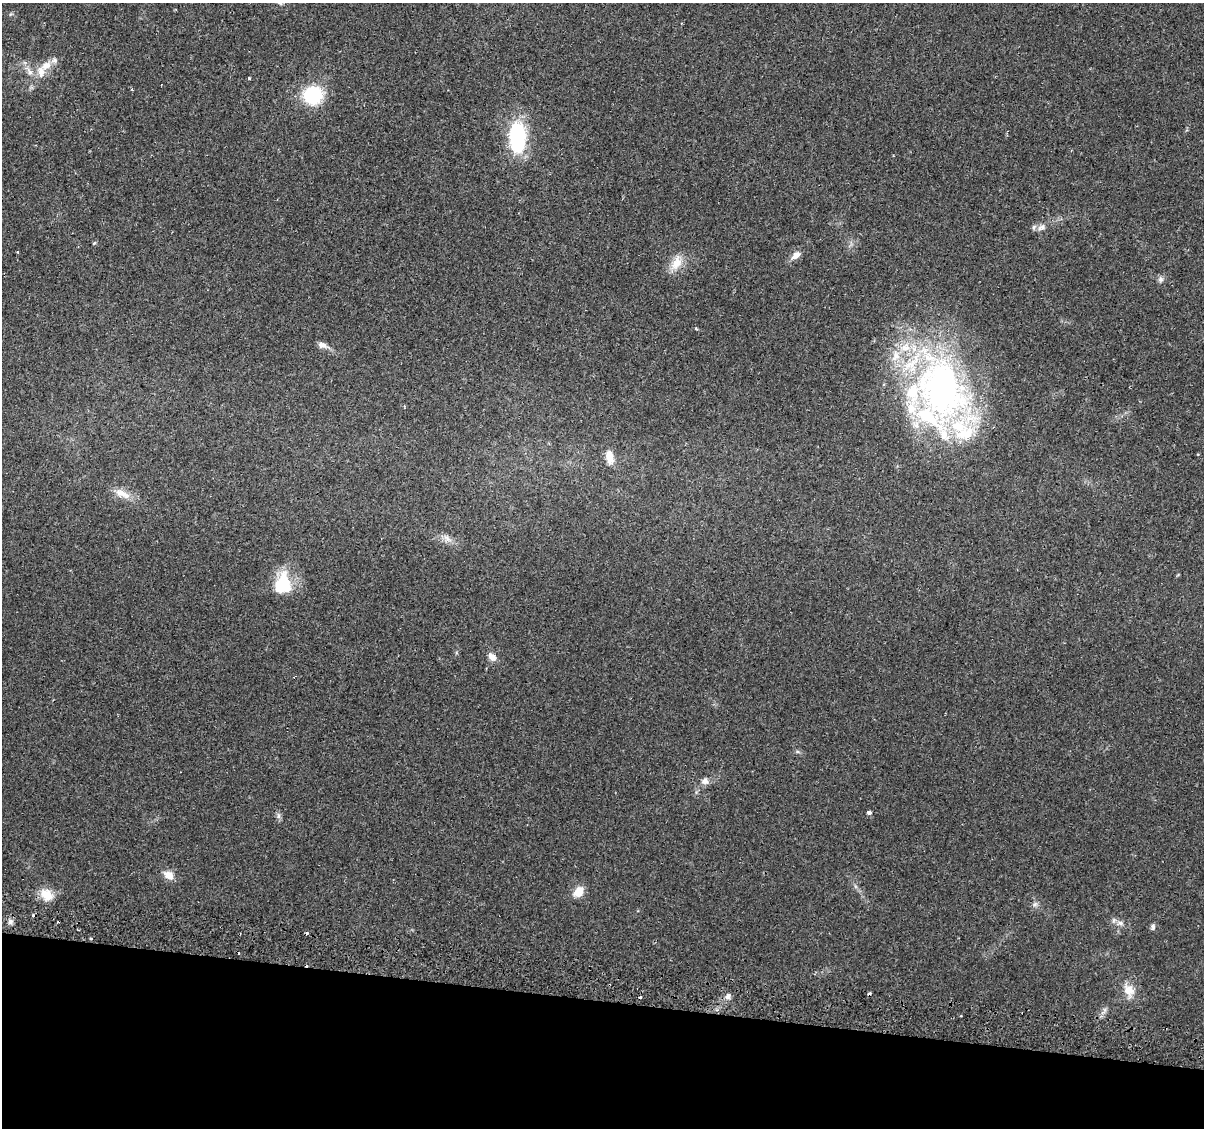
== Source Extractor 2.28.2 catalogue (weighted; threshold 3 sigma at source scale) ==
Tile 15 of 4 x 4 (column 3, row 4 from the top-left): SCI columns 2465-3666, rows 286-1411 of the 4939 x 5131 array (HDU 1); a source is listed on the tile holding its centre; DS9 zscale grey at full resolution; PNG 1206 x 1130 px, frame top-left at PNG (2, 3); no overlay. Shown black and unused: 11% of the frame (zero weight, under 2 of 3 exposures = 5% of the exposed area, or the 3 px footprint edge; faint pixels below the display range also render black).
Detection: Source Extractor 2.28.2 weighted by HDU 2 'WHT'; one run over the whole footprint, this tile lists its part. Background 0.0261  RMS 0.0029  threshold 0.0132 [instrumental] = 3 sigma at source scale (4.5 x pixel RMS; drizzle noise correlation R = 1.50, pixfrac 1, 0.0396/0.0396 arcsec/px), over >= 5 px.
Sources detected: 50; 1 inside a brighter object's white glare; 8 cosmic-ray / hot-pixel residue — not listed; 8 inside a brighter listed object's ellipse — not listed separately; the other 33 listed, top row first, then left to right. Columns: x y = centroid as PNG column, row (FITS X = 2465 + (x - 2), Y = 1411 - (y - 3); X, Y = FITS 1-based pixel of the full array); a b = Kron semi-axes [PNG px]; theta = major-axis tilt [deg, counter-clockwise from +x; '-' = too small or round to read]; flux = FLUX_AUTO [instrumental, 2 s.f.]
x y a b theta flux
46 65 16 10 32 3.5
30 72 12 7 -55 1.7
249 78 3 3 - 0.54
313 95 17 15 20 20
518 137 33 17 -90 24
1042 227 13 8 26 1.7
94 243 6 3 45 0.32
18 252 3 2 - 0.37
796 255 12 8 39 2
676 263 22 12 63 4.3
1161 279 8 7 - 0.93
696 328 3 3 - 0.31
322 345 12 7 -18 1.6
941 390 99 60 -78 120
610 457 16 9 -78 3.5
122 493 25 9 -24 3.6
447 539 13 6 -41 1.6
279 585 40 13 68 8.3
492 657 11 7 -45 1.9
705 781 10 9 - 1.5
869 812 4 3 - 1.8
278 816 9 4 -82 0.77
169 875 13 9 -29 2.8
578 892 11 9 55 4.1
46 895 19 14 -38 4.5
1035 904 7 6 - 0.8
10 922 7 6 - 0.91
1120 923 9 6 1 1.2
1153 927 8 6 79 0.75
306 965 3 2 - 0.81
1129 990 19 12 -66 4
728 996 10 7 64 1.2
1104 1010 11 5 69 1
Overlapping masked pixels (flux is a lower limit): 1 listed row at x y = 306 965